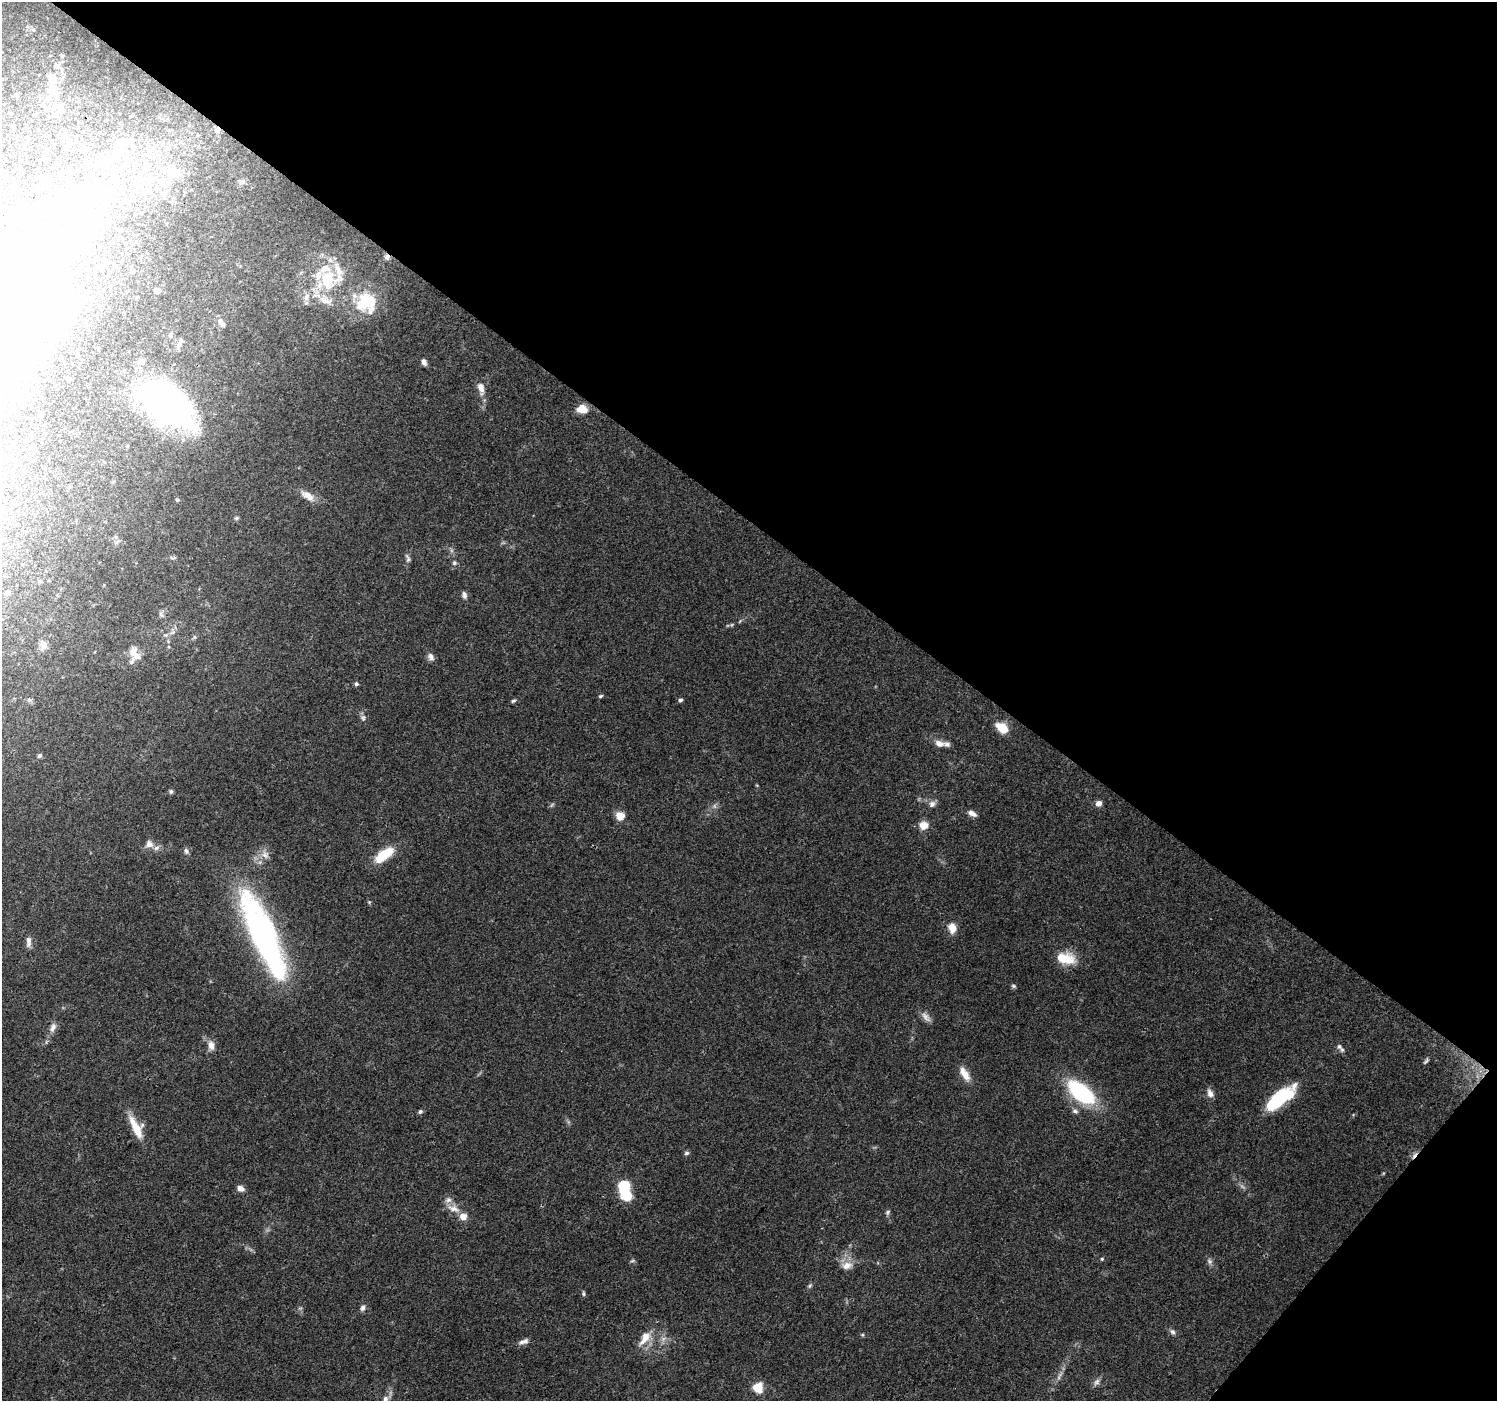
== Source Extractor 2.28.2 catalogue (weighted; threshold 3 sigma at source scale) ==
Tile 8 of 4 x 4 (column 4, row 2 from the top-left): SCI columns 4491-5985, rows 3045-4443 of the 5986 x 6019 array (HDU 1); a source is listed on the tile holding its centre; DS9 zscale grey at full resolution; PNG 1499 x 1403 px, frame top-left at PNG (2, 2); no overlay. Shown black and unused: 39% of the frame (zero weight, under 3 of 4 exposures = <1% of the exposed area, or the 3 px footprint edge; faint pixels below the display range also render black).
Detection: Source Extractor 2.28.2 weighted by HDU 2 'WHT'; one run over the whole footprint, this tile lists its part. Background 0.0672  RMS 0.0049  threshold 0.0221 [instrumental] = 3 sigma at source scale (4.5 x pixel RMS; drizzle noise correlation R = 1.50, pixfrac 1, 0.0396/0.0396 arcsec/px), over >= 5 px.
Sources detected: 150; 2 too faint to see at this stretch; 25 inside a brighter object's white glare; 2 cosmic-ray / hot-pixel residue — not listed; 22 inside a brighter listed object's ellipse — not listed separately; the other 99 listed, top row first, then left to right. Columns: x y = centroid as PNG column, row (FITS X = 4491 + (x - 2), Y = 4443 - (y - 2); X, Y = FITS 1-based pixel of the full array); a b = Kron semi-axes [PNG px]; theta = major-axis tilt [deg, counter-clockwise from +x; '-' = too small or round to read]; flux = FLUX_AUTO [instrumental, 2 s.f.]
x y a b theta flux
56 66 7 6 - 1.3
53 89 16 12 -51 5.4
60 110 7 5 67 1.5
218 130 7 5 27 1
69 141 7 6 - 1.5
123 144 22 15 73 11
148 147 6 6 - 1.6
154 147 9 6 63 1.9
46 148 4 3 - 0.59
107 159 15 10 39 6.3
146 163 8 7 - 2.1
175 172 23 14 59 9.7
113 177 18 7 46 5.1
242 182 10 6 26 1.5
146 192 12 7 18 2.7
327 278 31 19 40 22
157 290 5 5 - 3.1
364 301 28 18 63 18
306 303 6 6 - 1.1
24 304 68 57 -3 150
220 321 9 7 -65 1.9
171 334 7 4 72 0.72
180 342 11 5 69 1.5
424 362 8 5 -68 2
68 378 3 3 - 0.75
481 388 17 8 -75 4.1
167 404 66 34 -38 130
582 409 11 9 -5 6.6
40 414 4 4 - 2.1
307 495 19 9 -35 5.2
177 500 5 4 - 0.68
236 518 6 4 16 0.8
116 537 6 5 - 1.1
408 558 12 5 -73 1.4
454 563 7 6 - 1.2
8 593 8 6 73 1.6
464 595 9 6 -79 1.7
161 614 10 4 -56 1.2
173 632 9 7 62 2
194 637 6 4 -89 0.74
43 645 13 10 89 4.1
134 651 14 9 70 5
431 657 11 7 -71 2.1
356 684 6 5 - 0.99
600 696 6 4 18 0.72
29 700 7 6 - 1.2
680 700 5 5 - 1.1
513 701 7 4 19 0.77
363 718 9 7 -82 1.5
1002 728 14 9 -40 8.8
939 743 13 9 -15 3.3
39 756 5 5 - 1.1
171 791 5 5 - 1
1099 803 7 6 - 2.8
932 804 9 8 - 2.2
972 813 11 6 -26 2.6
620 816 10 9 - 5.5
923 825 11 10 - 4.7
149 844 10 9 - 2.8
186 851 9 5 -74 1.3
265 854 11 10 - 3.4
384 855 26 11 37 14
952 928 12 9 -77 5.3
265 929 108 20 -61 100
28 942 14 6 86 2.4
1065 958 24 13 -11 12
1013 986 6 5 - 0.83
926 1017 16 8 -50 2.8
53 1027 13 7 66 2.9
211 1045 12 8 -81 3.5
1340 1048 13 5 -52 1.7
1426 1061 10 4 50 0.96
965 1074 20 8 -59 5.4
1081 1092 31 15 -38 48
1210 1093 12 7 -65 2.7
1280 1098 34 12 38 32
1075 1111 9 5 -15 1.3
420 1112 5 5 - 1
136 1127 29 11 -63 11
686 1153 7 5 4 1.1
625 1186 21 11 82 17
240 1188 8 6 -19 2.8
453 1208 19 9 -20 4.9
887 1212 7 6 - 0.97
1102 1259 4 4 - 0.6
632 1261 6 4 19 0.72
1209 1261 9 6 -64 1.5
847 1265 16 10 10 4.8
810 1286 7 4 70 0.88
583 1293 7 4 -84 0.77
363 1308 8 6 66 1.6
1172 1332 8 7 - 1.4
862 1335 5 4 - 0.56
645 1338 24 11 54 7.4
523 1342 15 6 17 2.3
1059 1376 17 4 60 2.3
1097 1382 10 7 52 1.9
758 1388 9 8 - 10
386 1400 13 7 -81 3
Overlapping masked pixels (flux is a lower limit): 1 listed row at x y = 218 130
Isophote crosses this tile's border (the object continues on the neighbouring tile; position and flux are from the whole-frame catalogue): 2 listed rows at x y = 24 304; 386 1400